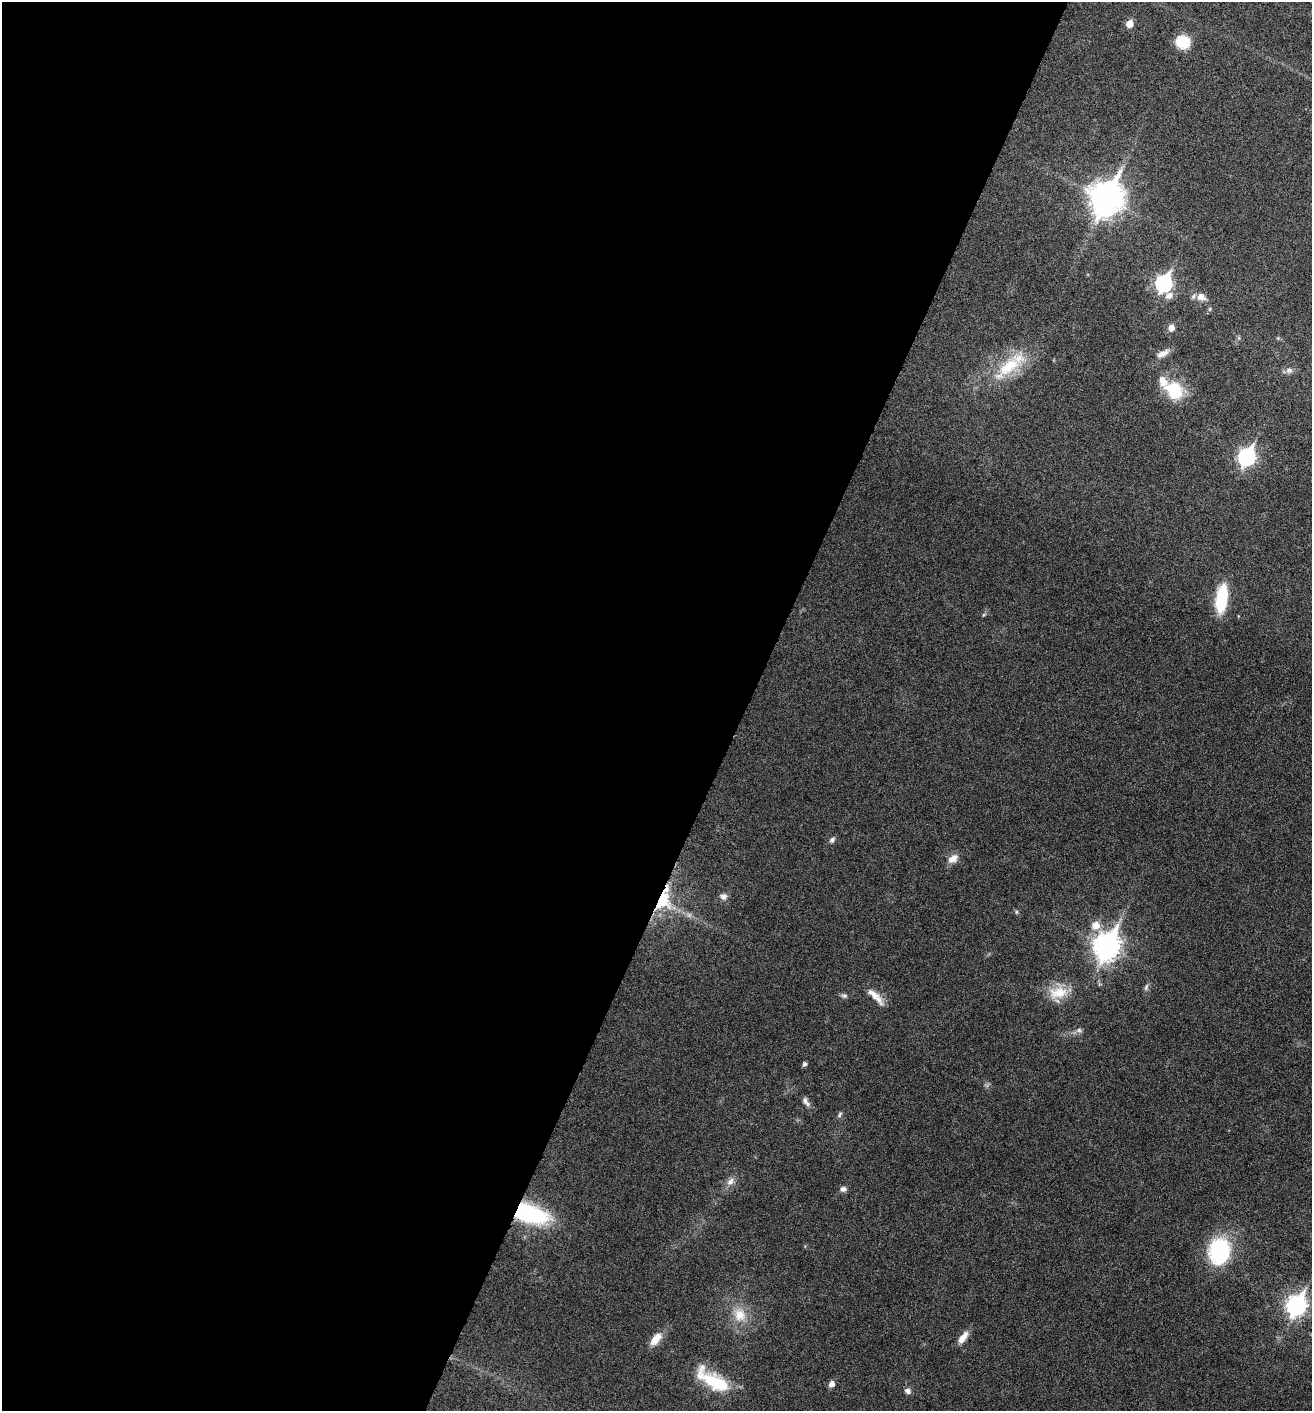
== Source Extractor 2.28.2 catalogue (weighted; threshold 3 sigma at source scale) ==
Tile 5 of 4 x 4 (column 1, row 2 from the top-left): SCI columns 148-1457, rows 2833-4241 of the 5668 x 5660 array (HDU 1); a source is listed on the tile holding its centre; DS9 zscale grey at full resolution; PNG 1314 x 1413 px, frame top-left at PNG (2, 2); no overlay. Shown black and unused: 57% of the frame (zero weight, under 5 of 9 exposures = <1% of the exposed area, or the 3 px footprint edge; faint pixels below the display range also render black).
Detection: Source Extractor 2.28.2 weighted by HDU 2 'WHT'; one run over the whole footprint, this tile lists its part. Background 0.027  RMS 0.0026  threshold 0.0105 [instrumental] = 3 sigma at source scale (4.09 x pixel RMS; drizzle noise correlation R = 1.36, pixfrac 0.8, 0.05/0.05 arcsec/px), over >= 5 px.
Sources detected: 40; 2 inside a brighter listed object's ellipse — not listed separately; the other 38 listed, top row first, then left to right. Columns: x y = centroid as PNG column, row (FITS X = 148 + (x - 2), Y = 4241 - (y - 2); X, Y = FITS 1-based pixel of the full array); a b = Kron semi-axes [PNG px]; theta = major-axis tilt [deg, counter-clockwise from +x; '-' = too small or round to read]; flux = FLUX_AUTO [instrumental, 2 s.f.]
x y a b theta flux
1129 24 6 6 - 2.9
1183 42 15 14 - 5.8
1106 198 13 10 60 400
1163 283 9 8 - 56
1201 297 13 10 -22 2
1171 328 7 7 - 1.4
1163 354 17 7 27 1.7
1008 367 47 17 40 12
1289 370 8 8 - 0.99
1174 391 20 16 -51 10
1246 457 9 7 62 60
1221 598 28 10 83 13
832 840 8 6 49 0.65
953 858 15 10 37 1.9
723 896 9 9 - 1
662 901 28 21 64 9.7
1016 912 6 4 90 0.31
1095 925 8 8 - 3.1
1106 946 12 9 65 210
1146 987 11 4 70 0.62
1058 992 26 18 14 5.9
844 996 8 6 -6 0.59
875 996 29 8 -44 2.7
1079 1030 6 6 - 0.61
804 1064 6 5 - 0.48
806 1101 13 6 -59 1.1
840 1115 8 5 56 0.49
730 1182 13 8 54 1.4
843 1189 8 6 -7 0.92
529 1214 35 16 -16 26
1219 1251 25 20 80 22
1296 1306 10 8 63 100
740 1315 20 16 -66 5
963 1337 17 7 53 2.3
656 1339 20 10 50 2.7
713 1381 42 15 -32 12
831 1384 6 5 - 1.4
908 1391 8 6 -37 0.86
Overlapping masked pixels (flux is a lower limit): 2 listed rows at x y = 662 901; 529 1214